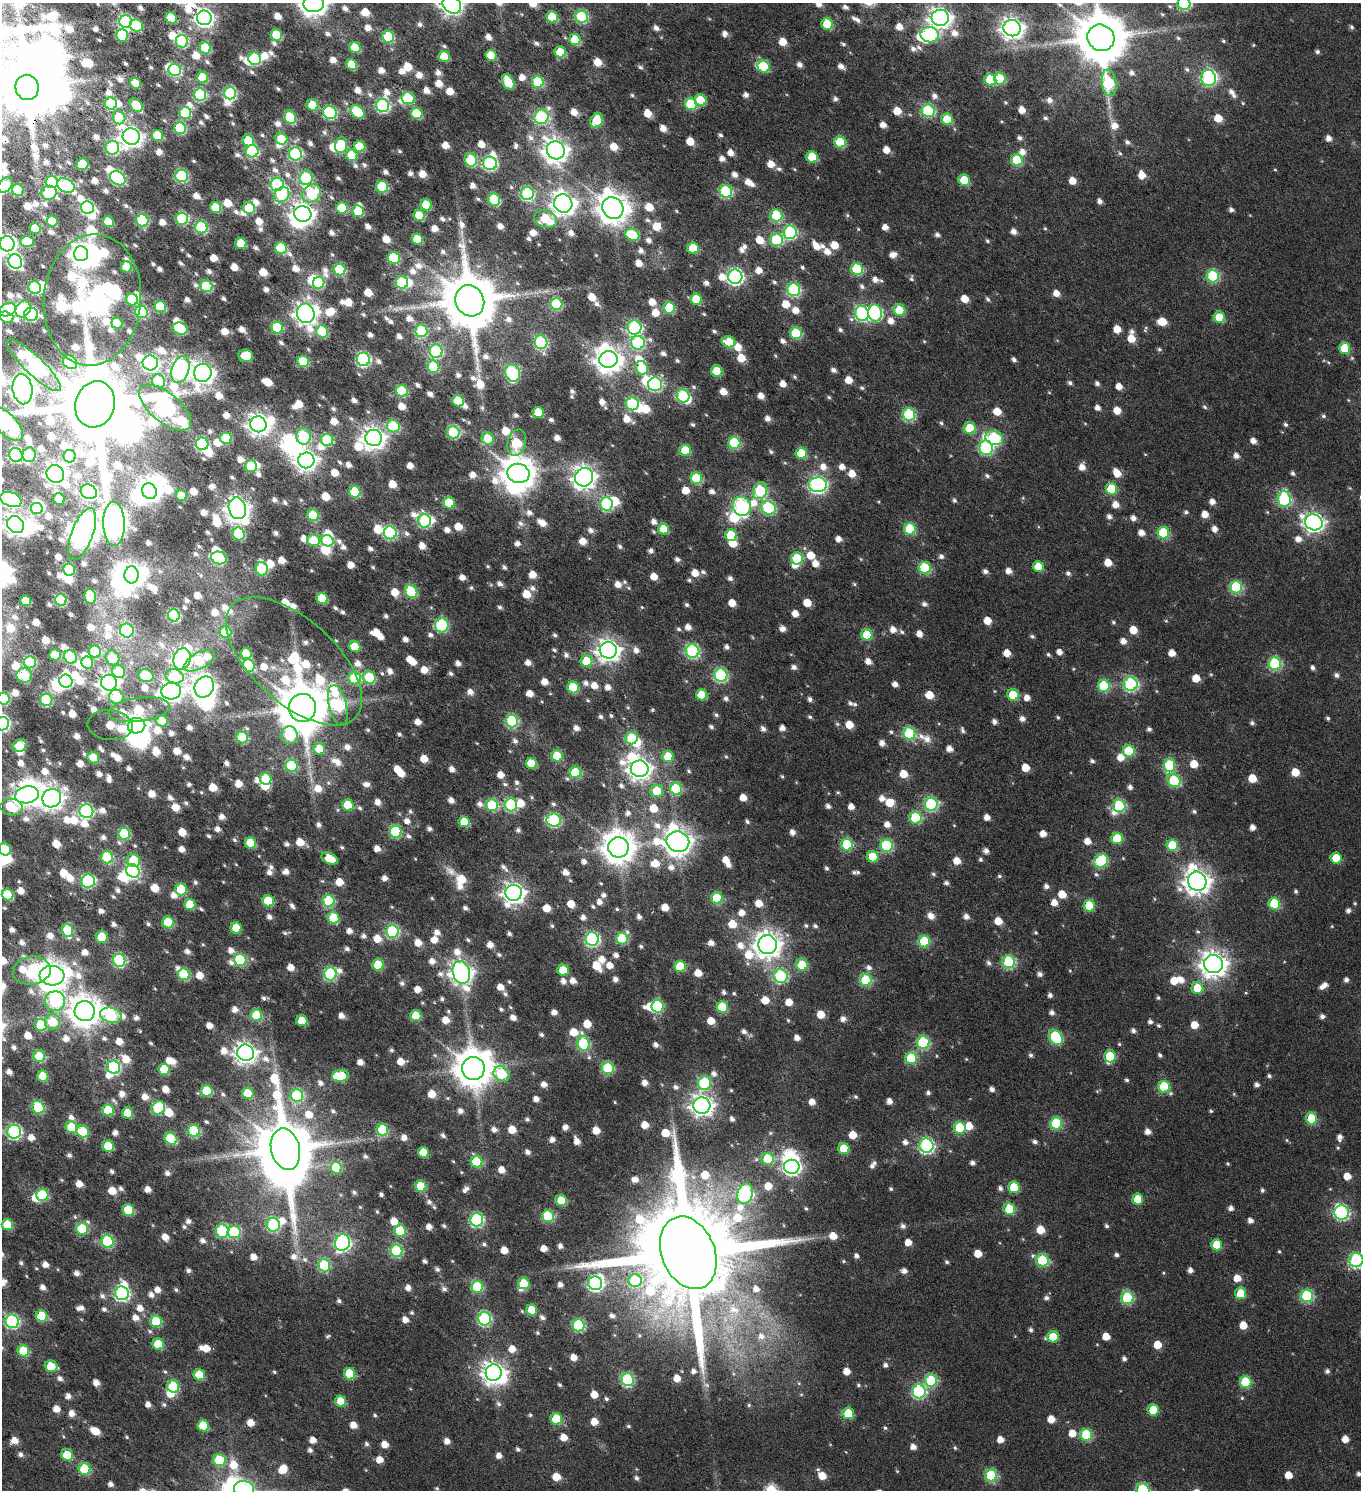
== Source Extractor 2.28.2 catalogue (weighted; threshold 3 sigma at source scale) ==
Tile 11 of 4 x 4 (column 3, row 3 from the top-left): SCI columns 3146-4504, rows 1671-3158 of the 6353 x 6308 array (HDU 1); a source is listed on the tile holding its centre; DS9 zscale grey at full resolution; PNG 1363 x 1492 px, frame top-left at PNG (2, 3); each listed source drawn as its Kron ellipse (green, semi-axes under 4 px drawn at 4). Shown black and unused: <1% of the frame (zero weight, under 4 of 7 exposures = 11% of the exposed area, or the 3 px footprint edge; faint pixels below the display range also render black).
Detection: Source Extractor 2.28.2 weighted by HDU 2 'WHT'; one run over the whole footprint, this tile lists its part. Background 0.0169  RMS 0.0053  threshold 0.0217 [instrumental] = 3 sigma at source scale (4.09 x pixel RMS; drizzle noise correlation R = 1.36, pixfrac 0.8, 0.0396/0.0396 arcsec/px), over >= 5 px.
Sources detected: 1733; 6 too faint to see at this stretch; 60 inside a brighter object's white glare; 1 cosmic-ray / hot-pixel residue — neither listed nor drawn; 30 inside a brighter listed object's ellipse — not listed separately; of the other 1636, all 500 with FLUX_AUTO >= 11.6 (the completeness limit of this list) listed and drawn (1136 fainter detections not listed), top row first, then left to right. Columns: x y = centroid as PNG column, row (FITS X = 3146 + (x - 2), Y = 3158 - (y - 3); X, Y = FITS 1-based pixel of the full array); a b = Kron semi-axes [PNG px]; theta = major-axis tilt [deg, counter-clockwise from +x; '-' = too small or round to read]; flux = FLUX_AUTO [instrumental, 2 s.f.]
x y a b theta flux
314 4 10 8 9 470
1184 4 6 6 - 60
452 5 10 8 -34 280
552 17 6 5 - 17
582 17 6 6 - 51
171 18 6 5 - 14
204 18 7 7 - 220
940 18 8 8 - 330
126 21 6 6 - 68
827 24 6 5 - 21
136 26 6 6 - 22
1012 28 8 8 - 350
122 35 6 6 - 24
276 35 6 5 - 20
930 35 9 7 -10 64
388 37 6 6 - 36
1101 38 14 13 - 3100
575 40 5 5 - 17
182 41 6 6 - 47
205 48 6 5 - 26
355 48 6 5 - 13
560 52 5 5 - 14
491 55 5 5 - 13
444 56 5 5 - 12
255 59 6 6 - 49
352 65 6 5 - 12
764 66 6 6 - 18
175 70 6 6 - 56
202 77 6 5 - 17
1000 78 6 6 - 19
1208 78 8 7 - 84
990 80 6 5 - 20
508 82 8 5 -63 17
538 82 6 6 - 37
135 83 5 5 - 15
1109 83 13 7 -81 37
27 87 13 11 -73 3300
230 93 6 6 - 67
200 95 6 6 - 61
408 98 6 6 - 28
700 100 6 5 - 12
111 103 6 6 - 27
691 104 6 6 - 30
136 105 8 5 -49 20
312 105 6 5 - 13
383 106 7 6 - 84
928 111 6 6 - 48
357 112 8 5 -41 25
185 113 6 6 - 28
330 113 7 6 - 59
417 113 6 5 - 20
290 117 7 5 -60 25
542 117 7 7 - 71
119 118 7 6 - 21
947 119 6 5 - 15
597 120 8 6 59 15
180 128 6 5 - 38
158 136 6 5 - 15
131 137 8 8 - 360
281 139 6 5 - 14
248 140 6 5 - 13
840 142 6 5 - 22
341 145 8 6 85 23
360 146 6 5 - 16
112 148 7 7 - 50
556 150 9 9 - 450
252 151 6 6 - 57
295 154 6 6 - 59
352 155 6 5 - 15
812 157 6 5 - 18
471 160 7 6 - 28
1017 160 6 5 - 26
490 163 7 6 - 88
82 164 6 5 - 13
181 176 6 6 - 59
118 178 8 6 -35 75
306 178 7 6 - 40
964 180 6 5 - 16
52 182 6 6 - 34
277 184 6 6 - 59
5 185 8 6 52 35
66 185 9 6 -27 63
382 187 6 5 - 33
18 190 6 5 - 32
726 191 6 6 - 48
49 193 8 7 - 32
312 193 10 8 39 43
527 193 7 6 - 69
282 195 8 7 - 24
494 200 6 6 - 40
563 203 9 9 - 390
426 205 6 5 - 15
216 207 6 5 - 18
87 208 6 6 - 72
249 208 6 5 - 20
342 208 6 5 - 18
613 208 11 10 - 800
358 211 6 5 - 19
303 214 9 7 -14 330
419 215 6 5 - 14
776 215 6 6 - 31
182 219 6 6 - 42
546 219 11 8 -13 20
142 220 6 6 - 46
52 221 5 5 - 14
108 222 6 5 - 15
201 227 6 6 - 53
35 229 5 5 - 20
790 232 7 6 - 71
632 235 7 5 -24 22
417 239 5 5 - 15
777 240 6 6 - 34
27 241 7 5 0 17
241 243 6 5 - 18
7 244 7 7 - 220
281 248 6 6 - 35
693 248 6 5 - 17
81 254 7 7 - 330
394 258 6 6 - 34
15 261 7 6 - 81
126 267 5 5 - 14
857 269 6 6 - 35
339 270 6 6 - 38
1213 276 6 6 - 49
735 277 7 7 - 140
402 282 6 6 - 44
319 283 6 5 - 30
206 286 6 5 - 35
35 288 6 6 - 45
794 290 6 6 - 63
132 299 6 6 - 19
696 299 6 5 - 17
92 300 66 48 85 700
470 301 16 14 -63 3800
556 304 6 6 - 46
160 307 6 5 - 17
669 308 6 5 - 26
23 309 9 7 57 61
7 310 9 6 23 33
899 310 6 5 - 14
141 312 6 6 - 57
306 313 10 8 -75 360
862 313 7 7 - 82
875 313 8 7 - 76
31 314 7 6 - 65
6 317 7 5 -17 16
1219 317 6 5 - 14
117 323 6 5 - 13
634 327 7 7 - 87
180 328 7 6 - 35
277 328 6 5 - 37
421 331 6 6 - 40
322 332 6 5 - 26
796 333 6 6 - 31
541 342 7 6 - 59
729 342 7 5 -18 13
638 343 7 7 - 60
1345 348 6 5 - 16
436 351 7 6 - 57
246 356 7 6 - 12
363 359 7 6 - 87
608 359 9 8 - 540
303 361 6 5 - 26
70 362 8 6 -40 34
150 363 7 7 - 120
34 365 36 9 -44 140
433 367 6 5 - 23
642 368 7 6 - 15
180 369 14 8 72 230
717 371 6 5 - 13
203 373 9 9 - 340
513 373 9 7 -68 53
158 381 7 6 - 27
655 384 7 6 - 73
23 389 15 10 -82 450
402 391 6 5 - 33
683 396 7 6 - 45
458 401 6 5 - 22
95 404 23 19 74 6700
632 404 6 6 - 54
165 408 31 14 -39 240
538 412 5 5 - 16
909 414 6 6 - 52
7 424 21 10 -47 130
258 424 8 8 - 350
393 426 6 6 - 29
970 428 6 6 - 15
453 433 6 6 - 46
304 436 8 7 - 41
226 438 6 5 - 20
374 438 8 8 - 380
488 438 6 6 - 14
994 438 9 7 -18 64
327 440 6 6 - 36
516 443 13 9 73 28
734 443 6 6 - 40
202 444 6 6 - 61
986 448 7 7 - 65
685 450 6 5 - 22
801 453 6 5 - 19
16 455 7 6 - 86
29 455 7 6 - 30
69 456 6 6 - 18
306 460 8 8 - 320
251 466 6 6 - 33
518 473 11 9 -9 1100
55 474 9 8 - 340
584 477 9 9 - 340
696 478 6 5 - 28
818 485 9 7 3 160
1111 489 6 5 - 22
149 491 8 7 - 360
760 491 9 6 65 50
89 492 8 7 - 140
355 492 6 5 - 28
181 496 6 5 - 16
11 499 11 7 -22 81
59 499 6 5 - 14
1284 499 8 6 -85 55
449 503 6 5 - 18
606 504 7 6 - 55
742 506 10 9 - 98
37 508 6 5 - 44
237 508 11 8 -74 460
768 508 8 6 -24 56
313 515 6 5 - 26
425 521 7 6 - 61
1314 522 9 8 - 240
16 524 9 7 -44 370
114 524 22 11 -89 590
664 529 5 5 - 13
910 529 6 6 - 31
390 533 6 6 - 69
1163 533 6 6 - 30
82 534 27 10 70 530
239 534 6 6 - 41
731 535 6 5 - 17
314 540 6 5 - 19
327 541 6 5 - 25
219 558 8 6 -19 36
797 558 6 6 - 25
1038 567 5 5 - 12
925 568 6 6 - 33
262 569 7 6 - 37
69 570 6 6 - 37
132 575 8 7 - 380
1236 587 6 6 - 44
411 592 7 6 - 37
90 596 7 5 -75 25
322 598 6 5 - 18
61 600 6 5 - 48
26 601 5 5 - 14
174 615 6 6 - 62
442 625 7 7 - 53
127 631 7 7 - 53
226 632 6 5 - 17
867 635 5 5 - 14
355 647 6 5 - 13
608 650 8 8 - 360
692 651 7 6 - 72
95 652 6 6 - 40
246 653 6 5 - 18
55 655 6 5 - 15
70 657 7 6 - 40
112 658 7 6 - 15
182 659 11 8 72 220
199 661 17 8 28 31
294 661 83 42 -42 78
586 661 6 5 - 16
30 662 6 6 - 54
87 662 6 6 - 22
1275 664 6 6 - 54
249 665 6 5 - 36
119 671 7 6 - 20
24 675 8 7 - 29
721 675 7 6 - 69
146 676 8 6 -17 29
175 676 9 7 -13 23
369 677 6 6 - 29
355 678 6 6 - 38
66 681 6 6 - 64
109 683 8 8 - 330
1131 684 7 7 - 89
1104 686 6 6 - 36
204 687 11 9 57 420
573 687 6 5 - 24
171 691 10 8 4 350
702 695 6 5 - 14
1013 695 6 5 - 17
116 697 7 7 - 17
4 699 6 6 - 43
46 700 6 6 - 42
338 706 21 8 -76 65
302 708 14 13 - 2700
139 710 31 12 8 24
162 721 6 5 - 13
512 721 6 6 - 60
2 724 7 6 - 96
110 725 22 15 -5 12
137 726 9 7 9 360
909 733 6 6 - 43
289 735 9 8 - 37
242 737 6 5 - 35
632 738 6 6 - 24
19 746 7 6 - 12
319 749 6 5 - 12
1129 751 6 6 - 25
557 756 6 5 - 20
668 756 6 5 - 13
93 758 6 5 - 17
531 764 6 5 - 17
1169 765 7 6 - 30
292 766 6 6 - 38
640 769 9 8 - 380
575 772 6 6 - 32
266 779 6 5 - 19
1174 780 7 6 - 37
676 789 6 6 - 35
657 791 6 6 - 13
27 795 12 8 11 390
52 798 9 9 - 380
931 804 6 6 - 61
348 805 6 5 - 13
492 805 6 6 - 38
511 805 6 6 - 56
1119 806 6 6 - 49
11 807 11 8 -7 18
86 811 7 7 - 93
916 818 6 6 - 31
554 820 7 6 - 66
464 822 5 5 - 15
396 832 6 6 - 42
124 834 6 6 - 39
1117 838 6 5 - 21
678 842 11 10 - 620
250 843 6 5 - 15
847 844 6 6 - 39
886 845 6 6 - 43
1172 845 6 5 - 23
618 847 10 10 - 930
5 849 6 6 - 15
107 857 6 6 - 39
873 857 6 5 - 12
1336 858 5 5 - 12
330 859 8 5 -23 12
134 860 6 6 - 22
1101 861 7 6 - 46
133 871 7 6 - 86
88 881 7 6 - 64
1197 881 10 9 - 490
181 889 6 6 - 25
514 893 8 8 - 330
8 895 6 5 - 23
717 898 6 5 - 27
268 901 6 5 - 17
329 901 6 6 - 41
190 904 5 5 - 15
1274 904 6 6 - 27
1089 905 6 5 - 16
333 918 6 5 - 21
168 923 6 5 - 26
236 928 5 5 - 16
67 930 6 5 - 28
392 931 6 6 - 65
102 937 6 5 - 12
592 939 7 6 - 93
622 939 6 5 - 28
924 941 6 6 - 31
767 945 9 9 - 550
119 960 6 6 - 56
240 960 6 6 - 44
1009 962 6 6 - 54
1213 964 9 9 - 500
378 965 6 5 - 20
802 965 6 6 - 26
680 966 6 5 - 19
563 970 6 5 - 12
32 971 19 14 9 37
461 972 11 8 -74 370
184 974 6 5 - 29
330 974 6 6 - 59
52 976 12 9 -3 810
781 976 7 7 - 61
866 980 6 6 - 31
1197 988 6 6 - 13
55 1001 10 10 - 53
658 1006 6 6 - 35
722 1007 6 5 - 24
85 1011 10 10 - 830
111 1015 11 7 -12 60
256 1015 6 5 - 28
416 1016 5 5 - 14
302 1021 5 5 - 12
52 1022 7 7 - 16
41 1025 6 6 - 24
1056 1037 8 6 -56 42
923 1042 6 6 - 55
583 1043 7 6 - 47
246 1053 8 8 - 330
39 1056 6 5 - 28
1110 1056 6 5 - 15
911 1058 6 6 - 30
114 1067 7 6 - 66
473 1068 11 11 - 1300
608 1068 6 6 - 42
164 1069 5 5 - 18
501 1074 8 7 - 36
43 1076 5 5 - 13
340 1076 8 6 8 26
705 1083 7 6 - 41
1164 1087 6 6 - 28
207 1091 6 5 - 21
248 1093 6 5 - 13
297 1095 6 6 - 43
702 1106 8 8 - 330
38 1107 7 6 - 34
158 1108 7 6 - 40
108 1110 6 5 - 19
128 1113 5 5 - 12
1311 1119 6 5 - 24
1056 1123 6 6 - 37
72 1127 6 5 - 19
960 1128 6 6 - 30
382 1130 6 5 - 26
83 1131 6 5 - 19
194 1131 6 6 - 43
14 1132 7 7 - 95
171 1138 7 5 -34 28
108 1146 6 5 - 18
926 1146 7 7 - 100
285 1149 21 14 -77 3800
844 1149 6 5 - 13
423 1152 5 5 - 12
768 1159 6 6 - 23
476 1162 6 5 - 27
792 1167 8 7 - 150
336 1168 6 5 - 28
421 1186 6 5 - 20
1014 1187 6 5 - 17
745 1194 10 7 69 110
42 1195 6 6 - 37
1138 1199 5 5 - 12
561 1200 6 5 - 12
1009 1209 6 6 - 23
128 1210 6 5 - 19
1342 1213 7 7 - 77
548 1216 6 6 - 37
477 1220 6 6 - 81
7 1225 6 5 - 14
273 1225 7 6 - 58
82 1229 6 6 - 28
222 1231 7 6 - 40
400 1231 6 6 - 29
234 1232 6 6 - 45
107 1241 6 6 - 47
342 1243 8 7 - 120
1217 1245 6 5 - 15
396 1251 6 6 - 47
688 1253 38 26 -68 16000
1042 1260 6 6 - 36
1356 1260 7 7 - 83
324 1265 6 6 - 39
635 1280 7 6 - 31
524 1283 6 6 - 17
595 1283 7 7 - 110
477 1287 6 6 - 35
122 1293 7 7 - 96
1240 1293 6 5 - 17
1307 1296 6 6 - 49
1127 1298 6 6 - 37
532 1310 5 5 - 12
42 1316 6 5 - 21
484 1319 7 6 - 72
12 1321 7 6 - 77
156 1321 6 5 - 22
578 1325 6 6 - 49
1053 1337 5 5 - 12
158 1344 6 5 - 14
23 1351 6 5 - 21
51 1366 6 5 - 12
494 1373 8 8 - 360
350 1374 6 5 - 20
199 1375 6 5 - 16
627 1379 6 6 - 52
931 1380 6 6 - 34
1245 1382 6 6 - 29
173 1386 6 6 - 34
919 1391 7 7 - 67
341 1401 5 5 - 12
1153 1410 5 5 - 16
848 1413 6 5 - 17
556 1419 6 5 - 21
203 1426 6 5 - 13
1086 1435 6 6 - 33
67 1455 6 5 - 13
219 1460 6 6 - 23
85 1469 6 6 - 32
991 1475 6 6 - 40
244 1489 10 8 -8 41
1143 1490 7 6 - 47
Overlapping masked pixels (flux is a lower limit): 3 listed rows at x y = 204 18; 27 87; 92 300
Isophote crosses this tile's border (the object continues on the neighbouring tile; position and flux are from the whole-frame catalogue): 18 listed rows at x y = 314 4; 1184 4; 452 5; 1101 38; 27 87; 5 185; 7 244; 92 300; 7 310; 6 317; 7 424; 16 524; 4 699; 2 724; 5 849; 1356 1260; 244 1489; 1143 1490